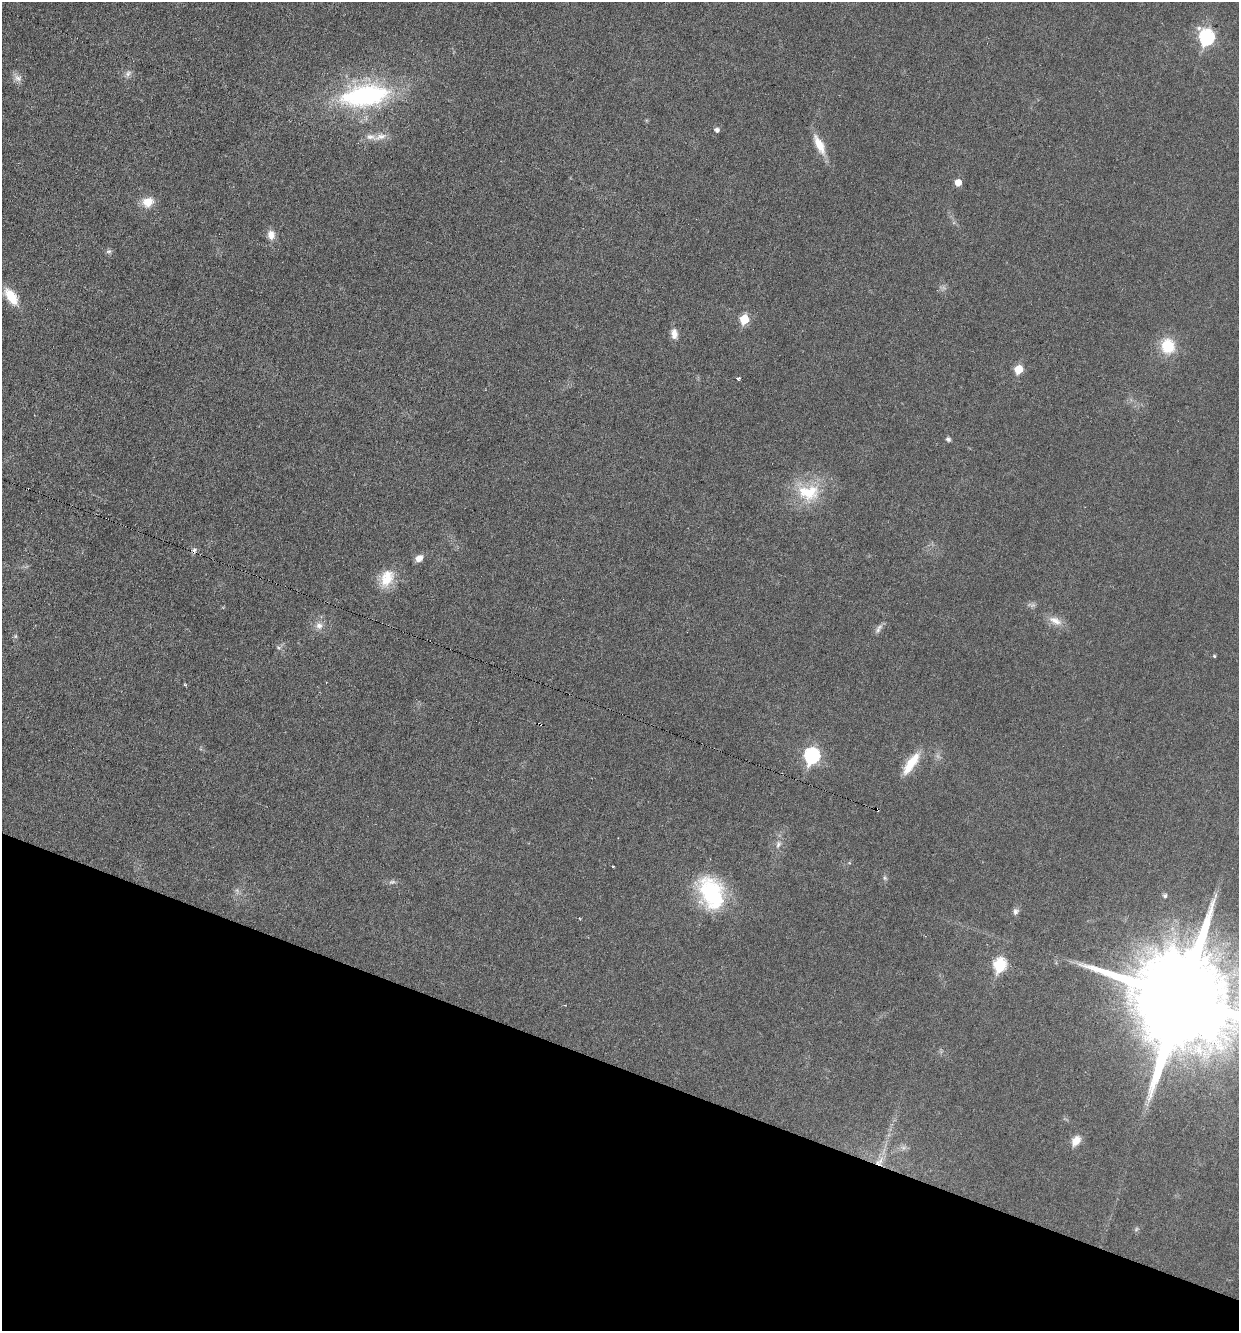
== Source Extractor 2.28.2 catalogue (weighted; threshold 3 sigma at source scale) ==
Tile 15 of 4 x 4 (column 3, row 4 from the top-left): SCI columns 2733-3969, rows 1-1329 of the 5333 x 5318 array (HDU 1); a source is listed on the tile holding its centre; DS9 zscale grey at full resolution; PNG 1241 x 1333 px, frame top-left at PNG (2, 2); no overlay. Shown black and unused: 20% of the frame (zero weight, under 3 of 6 exposures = <1% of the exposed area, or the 3 px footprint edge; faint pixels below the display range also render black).
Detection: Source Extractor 2.28.2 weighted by HDU 2 'WHT'; one run over the whole footprint, this tile lists its part. Background 0.0321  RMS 0.0039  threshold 0.0159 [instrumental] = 3 sigma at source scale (4.09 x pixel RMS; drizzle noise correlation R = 1.36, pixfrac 0.8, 0.05/0.05 arcsec/px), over >= 5 px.
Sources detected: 49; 3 too faint to see at this stretch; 3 cosmic-ray / hot-pixel residue — not listed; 2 inside a brighter listed object's ellipse — not listed separately; the other 41 listed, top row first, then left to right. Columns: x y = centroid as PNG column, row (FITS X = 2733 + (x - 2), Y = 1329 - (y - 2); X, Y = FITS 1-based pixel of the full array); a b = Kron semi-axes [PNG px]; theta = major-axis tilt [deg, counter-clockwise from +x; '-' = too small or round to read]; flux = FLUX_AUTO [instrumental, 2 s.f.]
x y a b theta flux
1206 37 8 7 - 57
128 73 11 7 52 1.5
18 78 12 9 -19 2
365 95 49 21 8 66
717 130 5 5 - 1.3
380 137 21 8 17 3.5
819 145 26 9 -64 6.7
958 182 5 5 - 4.3
148 202 14 12 16 5.3
271 235 13 10 -79 2.9
109 251 8 6 15 0.86
11 296 23 11 -56 7.8
744 319 6 5 - 15
674 334 13 8 -84 2.8
1168 346 14 13 - 13
1018 369 6 5 - 9.9
738 379 4 3 - 0.9
948 439 6 5 - 0.92
808 492 34 23 -3 17
419 558 9 7 39 2.8
387 578 25 15 63 8.7
1055 621 20 10 -26 4
319 626 10 10 - 2.4
879 628 16 5 59 1.6
15 636 6 4 90 0.59
1214 656 4 4 - 0.45
185 685 4 4 - 0.39
812 755 8 7 - 67
911 763 30 10 55 8.8
778 844 12 7 72 1.9
613 866 3 2 - 0.47
885 878 6 5 - 0.72
711 893 37 25 -68 35
1165 896 5 4 - 0.85
1016 911 8 7 - 1.3
1000 964 7 6 - 36
1182 998 28 25 -30 12000
1076 1141 11 8 55 4.2
903 1148 9 6 17 1.3
880 1161 13 7 67 3.1
1136 1229 7 4 46 0.59
Isophote crosses this tile's border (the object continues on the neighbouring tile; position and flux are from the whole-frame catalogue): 1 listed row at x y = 1182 998